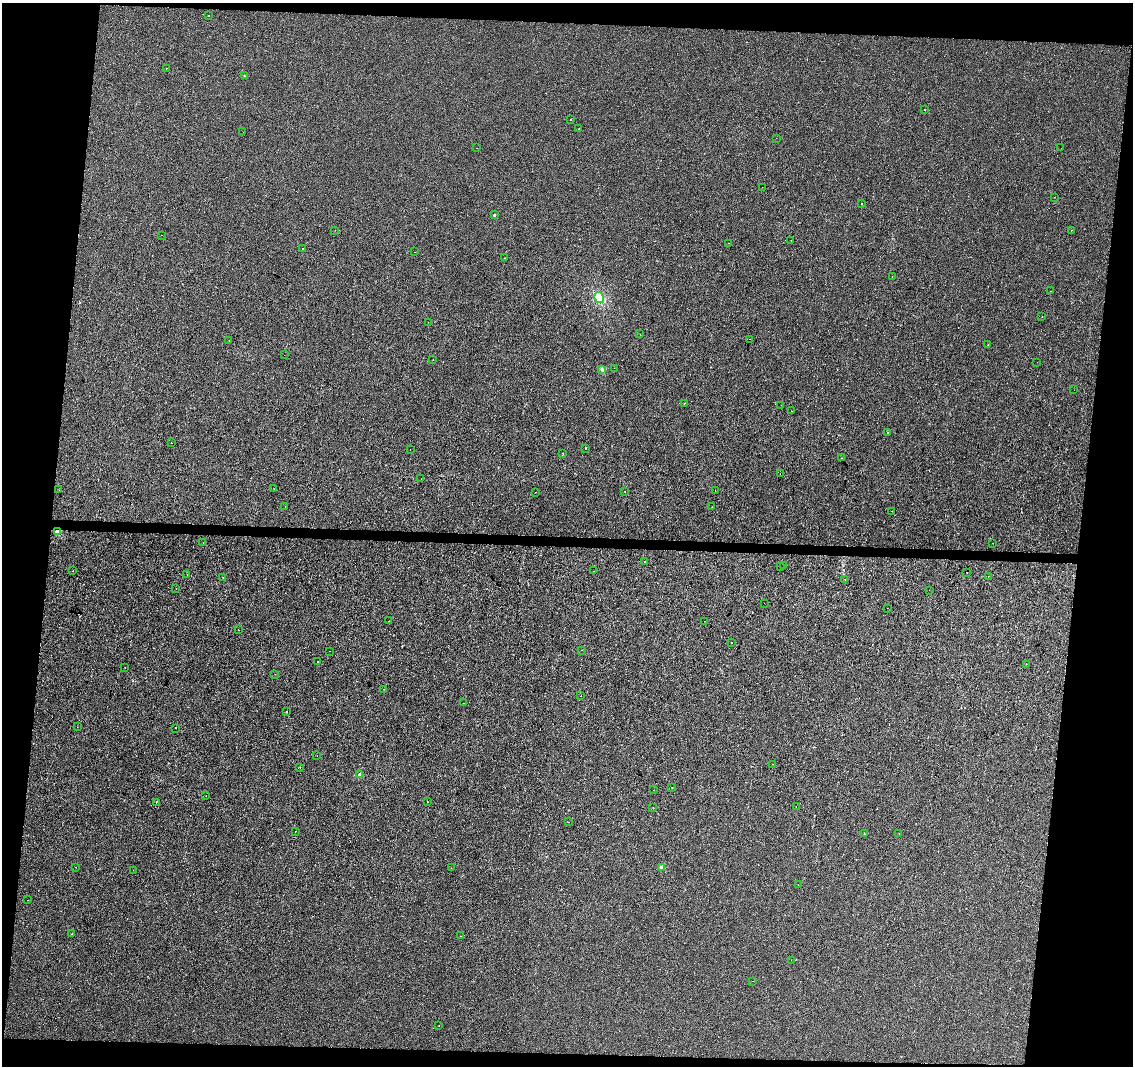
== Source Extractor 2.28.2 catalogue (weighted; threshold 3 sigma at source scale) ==
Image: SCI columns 7-4529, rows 283-4537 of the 4529 x 4764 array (HDU 1 of 3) = the unmasked area's bounding box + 8 px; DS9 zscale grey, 4 x 4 block average (1 PNG px = mean of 4 x 4 image px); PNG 1135 x 1068 px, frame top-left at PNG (2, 3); each listed source drawn as its Kron ellipse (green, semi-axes under 4 px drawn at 4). Shown black and unused: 13% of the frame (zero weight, under 2 of 3 exposures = <1% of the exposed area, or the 3 px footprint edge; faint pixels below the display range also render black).
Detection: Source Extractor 2.28.2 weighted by HDU 2 'WHT'. Background -3.05e-04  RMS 0.0042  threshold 0.0191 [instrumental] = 3 sigma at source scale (4.5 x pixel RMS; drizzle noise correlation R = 1.50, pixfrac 1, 0.0396/0.0396 arcsec/px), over >= 5 px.
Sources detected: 125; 10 cosmic-ray / hot-pixel residue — neither listed nor drawn; the other 115 listed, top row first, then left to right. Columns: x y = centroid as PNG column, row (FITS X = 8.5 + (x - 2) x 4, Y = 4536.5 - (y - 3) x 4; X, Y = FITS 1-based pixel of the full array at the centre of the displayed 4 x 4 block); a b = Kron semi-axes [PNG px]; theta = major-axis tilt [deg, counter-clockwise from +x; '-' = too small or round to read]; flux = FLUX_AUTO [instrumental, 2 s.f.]
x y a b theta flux
208 15 2 2 - 2.4
166 68 2 2 - 1.3
244 76 2 2 - 0.92
924 109 2 2 - 0.54
571 120 2 2 - 0.89
579 129 2 2 - 1.7
243 132 2 2 - 0.68
776 138 2 2 - 1.1
476 148 2 2 - 0.54
1061 148 2 2 - 1.5
762 187 2 2 - 0.57
1054 197 2 2 - 0.34
861 204 2 2 - 2.8
494 215 2 2 - 10
335 230 2 2 - 0.29
1071 230 2 2 - 1.2
162 235 2 2 - 0.54
791 240 2 2 - 0.91
729 243 2 2 - 0.77
303 248 2 2 - 1.6
415 252 2 2 - 1.6
504 258 2 2 - 1.2
892 277 2 2 - 0.67
1050 291 2 2 - 1.9
599 298 6 4 -58 11
1042 316 2 2 - 0.84
428 322 2 2 - 0.53
640 334 2 2 - 0.45
749 339 2 2 - 1.1
229 340 2 2 - 0.41
988 345 2 2 - 2.4
284 355 2 2 - 0.62
433 359 2 2 - 0.61
1037 362 2 2 - 0.67
614 368 2 2 - 6.1
602 369 2 2 - 19
1074 390 2 2 - 0.45
684 403 2 2 - 4.9
781 405 2 2 - 2.1
792 411 2 2 - 0.9
888 433 2 2 - 0.48
171 443 2 2 - 0.63
585 448 2 2 - 8
410 450 2 2 - 2.1
563 453 2 2 - 3.6
842 458 2 2 - 0.58
780 474 2 2 - 2.8
421 479 2 2 - 16
274 489 2 2 - 1.8
59 490 2 2 - 1.4
625 491 2 2 - 5
715 491 2 2 - 1
535 492 2 2 - 6.4
285 507 2 2 - 2.7
712 507 2 2 - 0.56
891 511 2 2 - 1.4
57 532 2 2 - 36
203 542 2 2 - 1.5
992 543 2 2 - 0.92
644 562 2 2 - 2.5
783 566 2 2 - 0.63
780 567 2 2 - 2.3
73 571 2 2 - 1.6
594 571 2 2 - 1.1
967 572 2 2 - 4.4
187 575 2 2 - 0.67
988 576 2 2 - 2.3
223 577 2 2 - 2.7
845 579 2 2 - 0.44
176 589 2 2 - 2.2
929 590 2 2 - 0.62
764 603 2 2 - 5.3
887 608 2 2 - 1.5
388 621 2 2 - 0.72
704 621 2 2 - 0.61
238 630 2 2 - 7.8
732 642 2 2 - 1.6
581 650 2 2 - 1.3
330 651 2 2 - 4.8
318 661 2 2 - 1.4
1026 664 2 2 - 0.69
125 668 2 2 - 0.94
275 674 2 2 - 0.44
383 689 2 2 - 0.59
581 696 2 2 - 0.68
463 703 2 2 - 0.37
287 711 2 2 - 1.3
77 727 2 2 - 0.61
175 728 2 2 - 0.33
317 756 2 2 - 0.39
772 764 2 2 - 0.36
300 767 2 2 - 0.39
359 775 2 2 - 20
672 787 2 2 - 0.73
654 790 2 2 - 0.37
206 796 2 2 - 0.41
156 802 2 2 - 1.5
427 802 2 2 - 1.6
796 807 2 2 - 0.75
653 808 2 2 - 1.6
569 822 2 2 - 0.42
295 831 2 2 - 1.5
899 833 2 2 - 1.7
864 834 2 2 - 2.8
76 867 2 2 - 1.7
661 867 2 2 - 21
451 868 2 2 - 0.55
133 870 2 2 - 2.6
798 884 2 2 - 0.41
28 900 2 2 - 0.36
72 934 2 2 - 0.67
461 936 2 2 - 1.4
791 960 2 2 - 0.68
752 981 2 2 - 0.44
439 1026 2 2 - 0.38
Overlapping masked pixels (flux is a lower limit): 2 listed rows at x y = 57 532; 764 603
Diffuse or blended objects may show on this block-average render without a row.